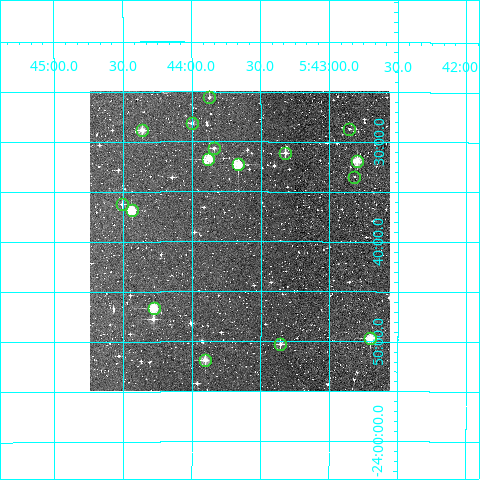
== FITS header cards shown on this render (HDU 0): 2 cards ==
NAXIS1  =                  300
NAXIS2  =                  300

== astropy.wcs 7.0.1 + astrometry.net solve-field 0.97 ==
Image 300 x 300 px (HDU 0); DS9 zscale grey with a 90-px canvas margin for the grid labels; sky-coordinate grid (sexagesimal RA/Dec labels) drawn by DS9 from the SOLVED WCS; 16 Tycho-2 reference stars matched to detected sources circled (green)
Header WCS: RA---TAN/DEC--TAN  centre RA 05:43:39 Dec -23:40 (85.91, -23.66 deg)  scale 6 arcsec/px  FOV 30.0' x 30.0'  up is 0 deg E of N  parity normal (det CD < 0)
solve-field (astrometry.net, Tycho-2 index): VERIFIED the header's WCS against the Tycho-2 star catalogue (verified at 2 index scales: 13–16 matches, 0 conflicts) and refined it, rather than solving blind
Solved WCS: RA---TAN-SIP/DEC--TAN-SIP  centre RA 05:43:39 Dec -23:40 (85.91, -23.67 deg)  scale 6 arcsec/px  FOV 30.0' x 30.0'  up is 0 deg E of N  parity normal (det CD < 0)
The solver's refit moves the header's centre by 2.5 arcsec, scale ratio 1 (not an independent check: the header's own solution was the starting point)
Tycho-2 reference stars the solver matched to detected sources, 16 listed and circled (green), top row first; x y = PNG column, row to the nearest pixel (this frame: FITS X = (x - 90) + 1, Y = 300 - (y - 93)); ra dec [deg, ICRS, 3 dp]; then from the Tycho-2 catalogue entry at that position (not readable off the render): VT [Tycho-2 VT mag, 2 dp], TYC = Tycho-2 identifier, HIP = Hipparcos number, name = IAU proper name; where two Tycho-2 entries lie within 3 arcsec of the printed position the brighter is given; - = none
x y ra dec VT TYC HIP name
209 99 85.968 -23.426 11.71 6490-1557-1 - -
192 125 86.000 -23.469 11.17 6490-1742-1 - -
349 131 85.714 -23.478 12.10 6489-178-1 - -
142 132 86.090 -23.481 10.26 6490-955-1 - -
214 150 85.960 -23.511 11.07 6490-939-1 - -
285 155 85.830 -23.519 10.42 6490-529-1 - -
208 161 85.970 -23.529 9.19 6490-1769-1 - -
357 163 85.699 -23.531 9.87 6489-356-1 - -
238 166 85.916 -23.538 9.24 6490-1149-1 - -
354 179 85.704 -23.558 12.87 6489-170-1 - -
122 206 86.127 -23.605 11.20 6490-645-1 - -
132 212 86.110 -23.614 9.16 6490-1535-1 - -
154 310 86.070 -23.777 9.14 6490-761-1 - -
370 340 85.675 -23.828 9.31 6489-256-1 - -
280 346 85.839 -23.838 11.15 6490-1057-1 - -
205 362 85.976 -23.864 10.10 6490-1213-1 - -